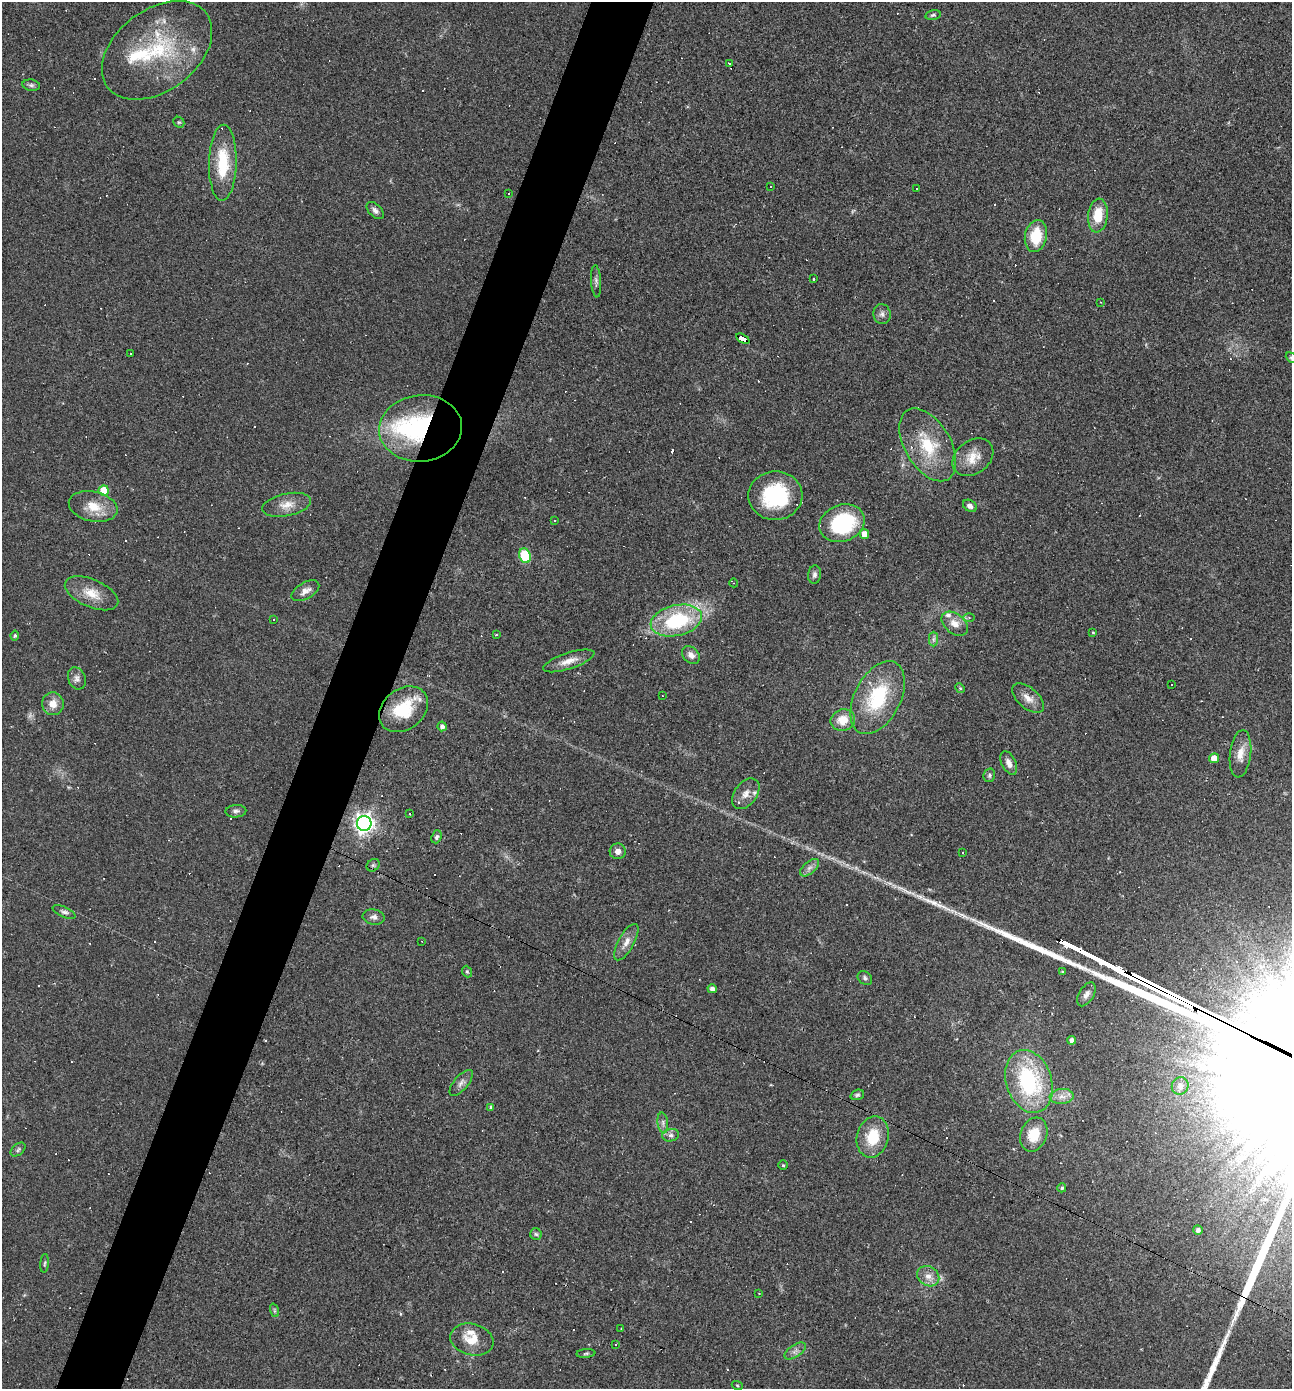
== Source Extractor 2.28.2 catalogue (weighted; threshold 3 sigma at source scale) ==
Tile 7 of 4 x 4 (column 3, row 2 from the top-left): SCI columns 2715-4004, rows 2776-4162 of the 5563 x 5550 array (HDU 1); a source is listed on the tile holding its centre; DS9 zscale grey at full resolution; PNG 1294 x 1391 px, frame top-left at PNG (2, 2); each listed source drawn as its Kron ellipse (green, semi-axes under 4 px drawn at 4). Shown black and unused: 5% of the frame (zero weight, under 2 of 3 exposures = <1% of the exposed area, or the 3 px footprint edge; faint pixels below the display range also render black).
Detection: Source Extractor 2.28.2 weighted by HDU 2 'WHT'; one run over the whole footprint, this tile lists its part. Background 0.082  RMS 0.0066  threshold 0.0296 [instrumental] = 3 sigma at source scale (4.5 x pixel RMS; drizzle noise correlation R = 1.50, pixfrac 1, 0.05/0.05 arcsec/px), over >= 5 px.
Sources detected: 167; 1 too faint to see at this stretch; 1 inside a brighter object's white glare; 52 cosmic-ray / hot-pixel residue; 4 long thin detections or spike segments (spike, bleed or trail) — neither listed nor drawn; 6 inside a brighter listed object's ellipse — not listed separately; the other 103 listed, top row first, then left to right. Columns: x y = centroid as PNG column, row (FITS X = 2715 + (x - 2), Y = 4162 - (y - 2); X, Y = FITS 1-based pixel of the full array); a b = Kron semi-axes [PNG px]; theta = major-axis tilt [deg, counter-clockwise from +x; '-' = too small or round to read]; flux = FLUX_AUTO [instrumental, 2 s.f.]
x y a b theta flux
933 15 8 5 12 1.3
157 50 62 40 37 66
729 63 3 3 - 4.8
31 85 9 5 -9 1.7
179 122 6 5 - 0.98
223 163 38 14 89 27
771 186 3 3 - 1.7
916 188 2 2 - 0.63
509 193 3 2 - 0.89
375 211 10 6 -45 2.5
1098 216 17 10 83 16
1036 236 16 11 79 20
814 279 3 3 - 2.8
596 281 16 5 -86 2.2
1100 302 3 2 - 0.39
882 314 10 8 -76 2.6
743 339 7 4 -29 69
131 353 3 2 - 0.66
1291 358 6 4 -41 1.1
421 428 41 33 6 86
928 445 40 23 -59 31
973 457 22 16 36 11
104 490 5 5 - 16
775 496 27 24 3 50
287 505 25 11 12 8.4
93 506 25 15 -12 14
970 506 7 5 -33 2.8
555 521 3 2 - 0.49
842 523 23 18 21 60
865 534 5 4 - 6.7
525 556 8 5 -69 44
814 575 9 6 83 2.1
734 583 4 3 - 0.57
305 591 15 8 30 4.1
92 593 28 14 -23 12
969 618 6 4 0 1
274 620 3 2 - 0.43
676 621 26 15 13 52
955 624 15 9 -38 6.1
1093 632 3 3 - 0.64
15 635 5 4 - 1.1
496 635 3 3 - 0.97
933 639 7 4 89 1.7
691 655 10 7 -43 3.8
569 661 27 8 18 7.4
77 678 11 8 -69 3.1
1171 685 3 2 - 0.83
960 688 5 4 - 0.72
662 696 3 2 - 0.63
878 698 39 23 63 44
1028 698 19 10 -41 6.3
53 704 11 11 - 6.7
403 709 27 20 38 27
843 720 12 10 20 10
442 726 5 4 - 2.4
1240 754 24 10 83 8
1214 758 5 5 - 6.2
1009 763 12 7 -64 4.1
989 775 7 6 - 1.3
746 794 17 11 53 6.5
236 811 10 6 4 2.1
410 814 3 2 - 0.5
364 823 7 7 - 360
436 837 7 5 68 1.5
618 851 8 8 - 3.7
962 852 3 3 - 1.5
373 865 7 5 43 1.3
810 868 11 6 41 2.8
64 912 12 5 -23 2.2
374 917 11 7 -9 2.8
422 941 2 2 - 0.48
626 942 20 8 61 5.6
467 972 6 4 -67 1
1063 972 4 3 - 1.1
865 978 8 6 -42 1.7
712 989 4 4 - 3.1
1086 994 13 7 59 3.5
1072 1040 4 4 - 2.7
1029 1081 32 23 -72 65
461 1083 16 7 50 3.5
1180 1086 9 8 - 3.4
857 1095 7 5 19 1.2
1062 1096 12 7 5 4.3
491 1108 4 3 - 1.5
663 1123 10 5 -83 2.2
671 1135 8 6 12 2.1
1034 1135 17 13 70 13
873 1137 21 15 76 22
18 1150 8 5 40 1.5
783 1165 5 4 - 0.92
1062 1188 4 4 - 1.1
1198 1230 5 4 - 2.3
536 1234 6 5 - 1.1
45 1263 9 3 84 1.1
928 1276 11 9 -33 5.2
759 1293 3 3 - 0.53
274 1310 7 4 -72 1.1
621 1328 3 2 - 0.42
472 1340 22 15 -15 13
616 1344 3 3 - 0.83
795 1351 12 6 34 2.9
586 1353 9 4 6 1.1
737 1385 6 3 -19 0.66
Overlapping masked pixels (flux is a lower limit): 2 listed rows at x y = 743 339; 421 428
Isophote crosses this tile's border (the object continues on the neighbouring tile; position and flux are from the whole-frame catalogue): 1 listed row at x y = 1291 358